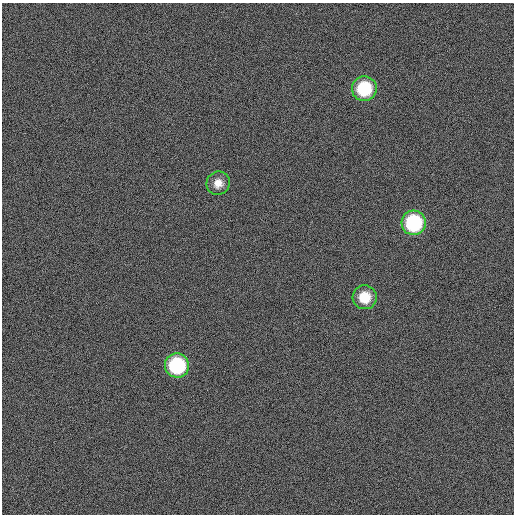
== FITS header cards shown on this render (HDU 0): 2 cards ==
NAXIS1  =                  512
NAXIS2  =                  512

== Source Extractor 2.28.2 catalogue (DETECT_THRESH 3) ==
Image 512 x 512 px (HDU 0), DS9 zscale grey, 1 PNG px = 1 image px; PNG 516 x 516 px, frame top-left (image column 1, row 512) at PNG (2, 3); each listed source drawn as its Kron ellipse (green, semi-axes under 4 px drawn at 4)
Background 5880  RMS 51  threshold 153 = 3 sigma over >= 5 px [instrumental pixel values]
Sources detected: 5; all 5 listed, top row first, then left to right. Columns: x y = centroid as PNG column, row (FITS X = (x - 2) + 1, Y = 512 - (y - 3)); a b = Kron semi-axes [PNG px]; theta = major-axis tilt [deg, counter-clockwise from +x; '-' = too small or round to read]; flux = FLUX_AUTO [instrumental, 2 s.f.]
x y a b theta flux
364 89 12 12 - 180000
218 183 12 11 - 37000
414 223 12 12 - 270000
365 297 12 12 - 83000
177 365 12 12 - 270000